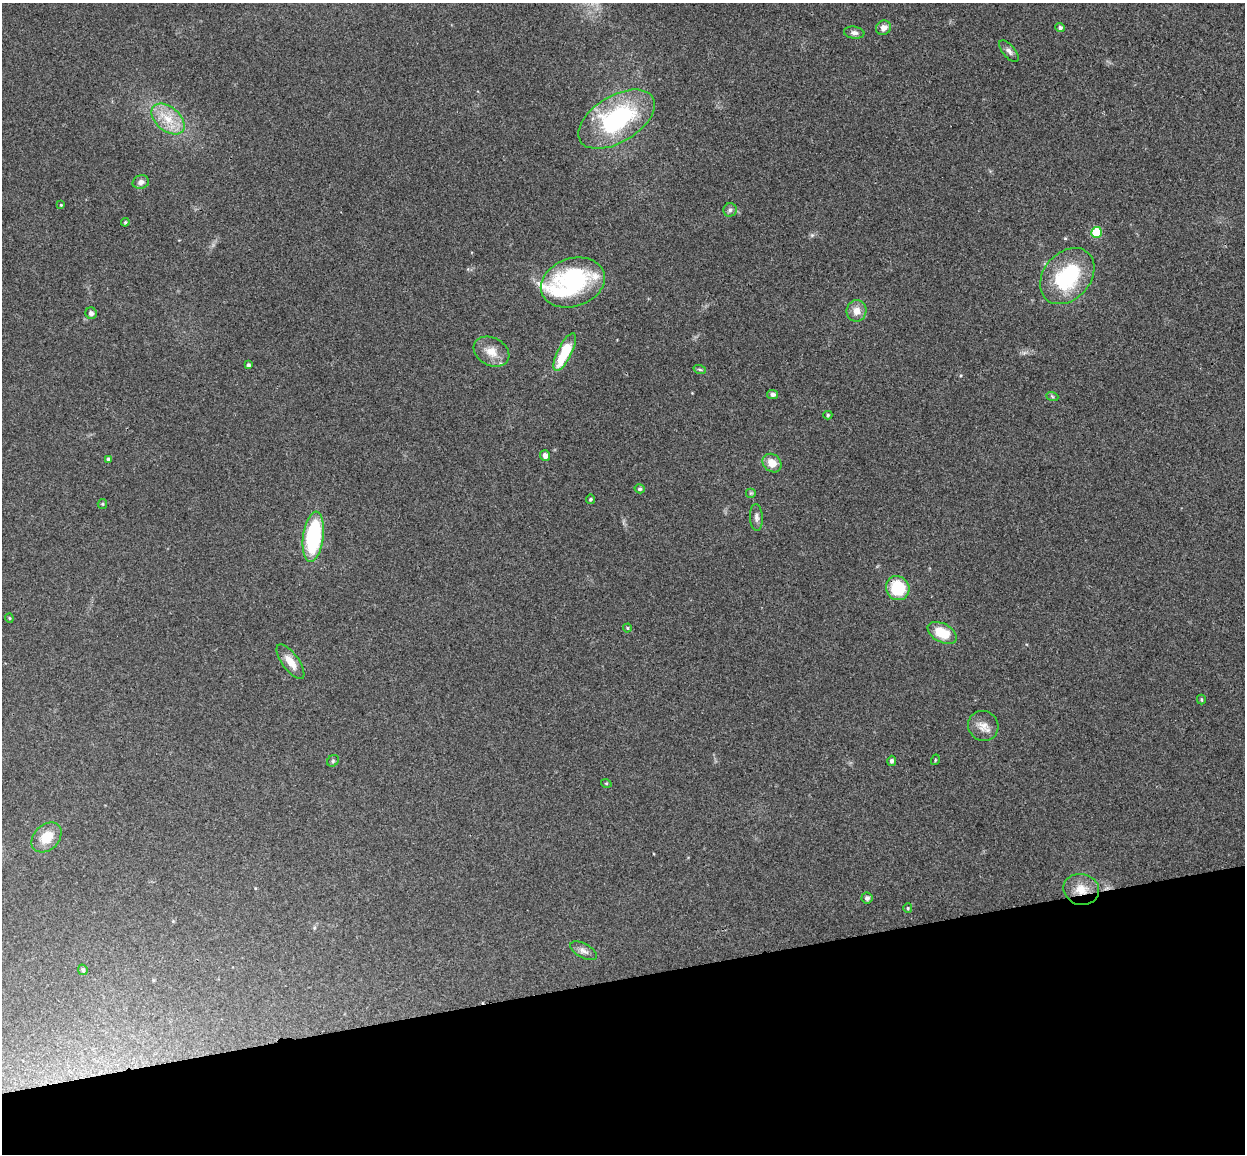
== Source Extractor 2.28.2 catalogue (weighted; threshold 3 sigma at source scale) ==
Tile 14 of 4 x 4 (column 2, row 4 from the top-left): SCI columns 1302-2544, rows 153-1304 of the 5088 x 5029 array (HDU 1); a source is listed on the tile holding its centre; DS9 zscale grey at full resolution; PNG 1247 x 1156 px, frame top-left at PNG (2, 3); each listed source drawn as its Kron ellipse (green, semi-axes under 4 px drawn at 4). Shown black and unused: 15% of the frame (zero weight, under 3 of 4 exposures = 6% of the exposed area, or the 3 px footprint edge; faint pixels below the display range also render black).
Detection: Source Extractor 2.28.2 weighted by HDU 2 'WHT'; one run over the whole footprint, this tile lists its part. Background 0.0709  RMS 0.0075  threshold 0.0339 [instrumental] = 3 sigma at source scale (4.5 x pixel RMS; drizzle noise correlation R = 1.50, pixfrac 1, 0.05/0.05 arcsec/px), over >= 5 px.
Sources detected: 52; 3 inside a brighter object's white glare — neither listed nor drawn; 1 inside a brighter listed object's ellipse — not listed separately; the other 48 listed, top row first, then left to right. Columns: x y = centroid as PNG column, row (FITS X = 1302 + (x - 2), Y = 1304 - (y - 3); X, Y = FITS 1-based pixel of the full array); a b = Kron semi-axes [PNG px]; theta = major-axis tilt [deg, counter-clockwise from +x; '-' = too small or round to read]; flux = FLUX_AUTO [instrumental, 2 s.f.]
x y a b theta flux
883 28 8 7 - 4.6
1060 28 4 4 - 2
854 33 10 6 -7 2.7
1009 51 13 6 -50 2.9
168 119 19 12 -40 16
616 119 42 23 31 95
141 182 8 6 15 3.5
61 205 3 3 - 0.68
730 210 7 6 - 1.9
125 222 4 4 - 0.93
1097 232 5 5 - 37
1067 276 31 23 49 62
573 282 33 24 19 50
856 311 11 10 - 6.8
91 313 6 5 - 2.5
492 352 19 14 -29 10
565 352 21 7 64 32
248 365 4 3 - 1.6
700 370 6 4 -20 1.1
772 394 5 4 - 2.4
1052 396 6 4 -20 1.1
828 415 4 4 - 1
545 456 5 5 - 3.9
108 459 4 3 - 1.2
772 463 10 8 -42 9.1
640 489 5 4 - 1.2
751 493 5 5 - 0.96
590 499 4 4 - 1.2
102 504 5 4 - 0.83
756 517 13 6 -86 3.3
313 537 25 10 82 77
898 588 12 11 - 32
9 618 4 4 - 0.88
627 628 4 4 - 0.82
942 633 16 9 -28 19
290 662 20 8 -54 9.8
1201 700 5 3 - 0.92
983 726 15 14 - 7.5
935 760 5 3 - 0.71
333 761 6 5 - 1.2
892 761 5 4 - 1.8
606 783 5 3 - 0.7
46 837 17 12 45 14
1081 889 18 15 -13 13
867 898 5 5 - 2.4
908 908 5 4 - 0.89
584 951 15 7 -28 3.6
83 970 5 4 - 1.4
Overlapping masked pixels (flux is a lower limit): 2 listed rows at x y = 898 588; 1081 889